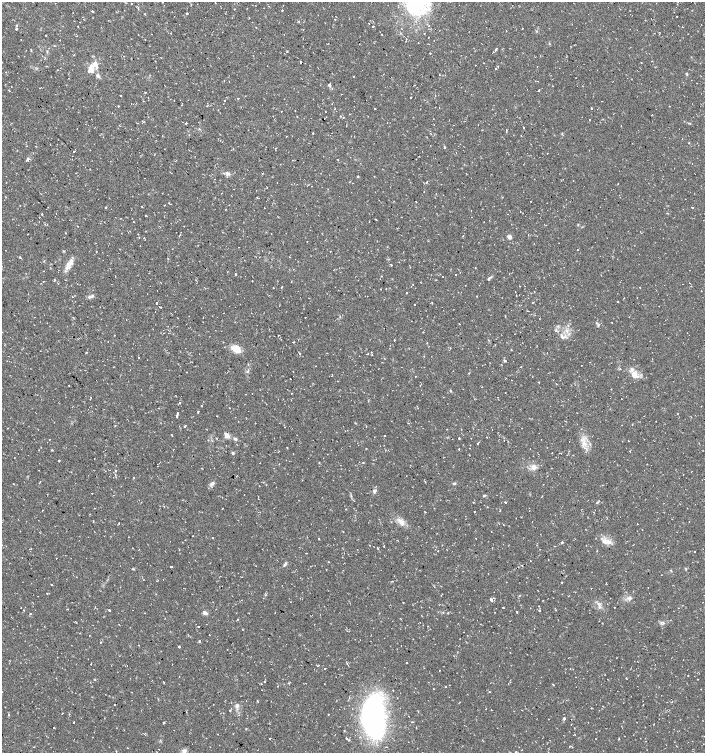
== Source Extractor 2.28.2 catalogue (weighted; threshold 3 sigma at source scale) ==
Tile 11 of 4 x 4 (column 3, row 3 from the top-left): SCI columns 3044-4448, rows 1501-3001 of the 6025 x 6006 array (HDU 1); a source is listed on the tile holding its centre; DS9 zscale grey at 2 x 2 block average (1 PNG px = mean of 2 x 2 image px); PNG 707 x 755 px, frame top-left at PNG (2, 2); no overlay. Shown black and unused: <1% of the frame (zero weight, under 2 of 3 exposures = <1% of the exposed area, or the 3 px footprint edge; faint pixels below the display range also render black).
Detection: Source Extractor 2.28.2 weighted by HDU 2 'WHT'; one run over the whole footprint, this tile lists its part. Background 0.0323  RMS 0.004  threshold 0.018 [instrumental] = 3 sigma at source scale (4.5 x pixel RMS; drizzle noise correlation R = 1.50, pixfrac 1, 0.0396/0.0396 arcsec/px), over >= 5 px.
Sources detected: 335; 1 inside a brighter object's white glare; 49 cosmic-ray / hot-pixel residue — not listed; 4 inside a brighter listed object's ellipse — not listed separately; the other 281 listed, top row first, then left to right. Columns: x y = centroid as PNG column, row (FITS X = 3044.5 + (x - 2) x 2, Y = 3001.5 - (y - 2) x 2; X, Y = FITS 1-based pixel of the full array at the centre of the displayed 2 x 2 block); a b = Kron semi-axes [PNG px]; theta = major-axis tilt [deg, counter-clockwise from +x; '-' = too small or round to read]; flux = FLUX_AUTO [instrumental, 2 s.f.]
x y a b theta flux
131 4 2 2 - 0.53
235 9 2 2 - 0.37
282 10 2 2 - 2.7
92 11 2 2 - 1.8
187 13 2 2 - 12
412 15 3 2 - 0.81
335 19 2 2 - 0.93
369 23 2 2 - 1.5
373 26 2 2 - 5.8
682 27 2 2 - 11
16 29 3 2 - 2
46 35 2 2 - 0.44
21 40 2 2 - 0.78
145 40 2 2 - 0.38
496 49 2 2 - 3.6
31 50 3 2 - 0.54
47 51 3 2 - 0.68
287 51 2 2 - 0.67
430 53 2 2 - 0.89
74 55 2 2 - 2.1
42 56 2 2 - 0.24
300 62 2 2 - 2.9
641 63 2 2 - 0.82
46 66 2 2 - 0.75
537 66 2 2 - 0.41
495 69 2 2 - 2
57 70 2 2 - 0.53
90 70 12 8 43 7
439 74 2 2 - 0.68
686 74 4 3 - 0.85
98 76 6 4 -48 2.3
354 76 2 2 - 0.62
329 85 6 3 -87 1.3
539 90 2 2 - 4.4
145 92 2 2 - 1.1
341 94 2 2 - 0.94
121 95 2 2 - 0.5
593 96 2 2 - 0.32
148 98 2 2 - 0.46
238 98 2 2 - 5.5
410 98 2 2 - 1.4
174 100 2 2 - 0.51
188 100 2 2 - 0.29
118 106 2 2 - 0.63
591 108 2 2 - 1.8
374 109 2 2 - 1
295 110 2 2 - 0.68
281 111 2 2 - 0.96
112 113 2 2 - 0.36
273 116 2 2 - 0.24
343 118 2 2 - 2.1
590 119 2 2 - 1.2
137 123 2 2 - 0.35
186 123 2 2 - 1.4
523 127 2 2 - 1.9
199 129 2 2 - 0.57
313 133 2 2 - 0.76
562 133 3 2 - 0.68
682 138 2 2 - 0.37
689 142 2 2 - 0.5
444 147 3 2 - 0.86
74 151 2 2 - 59
547 153 2 2 - 1.4
337 159 2 2 - 0.57
28 160 2 2 - 67
292 160 3 2 - 0.41
303 162 2 2 - 0.48
76 173 2 2 - 0.48
227 173 6 4 -28 2.7
262 173 2 2 - 0.63
358 176 2 2 - 1.3
426 182 2 2 - 1.3
618 184 2 2 - 0.38
620 197 2 2 - 0.3
415 201 2 2 - 0.64
170 204 3 2 - 0.85
20 205 2 2 - 0.64
142 206 2 2 - 2.5
692 207 2 2 - 1.5
106 208 3 2 - 0.5
264 208 2 2 - 0.28
225 209 2 2 - 0.39
520 211 2 2 - 0.48
41 214 2 2 - 1.7
146 215 3 2 - 0.5
133 221 2 2 - 0.43
184 226 2 2 - 0.28
65 233 2 2 - 0.55
180 235 5 2 - 0.62
463 236 2 2 - 0.53
509 237 3 2 - 9
139 238 2 2 - 0.55
307 241 2 2 - 0.38
428 241 2 2 - 0.4
63 251 2 2 - 1
96 252 2 2 - 0.37
20 257 2 2 - 0.75
289 257 2 2 - 0.27
391 265 2 2 - 3.1
68 266 14 6 56 7.7
236 274 2 2 - 2.9
456 275 2 2 - 3.2
443 277 2 2 - 1.7
489 279 5 3 - 1.3
54 280 2 2 - 0.96
43 281 2 2 - 0.92
252 281 2 2 - 0.55
161 282 2 2 - 0.52
520 286 2 2 - 0.35
273 287 2 2 - 0.53
282 287 2 2 - 1.1
386 288 2 2 - 0.32
407 292 2 2 - 3.8
515 292 2 2 - 0.58
92 296 6 4 43 1.9
477 296 2 2 - 1.9
72 297 2 2 - 0.24
617 301 2 2 - 1
157 303 2 2 - 5
432 303 2 2 - 0.48
535 315 2 2 - 0.37
612 323 2 2 - 0.47
459 324 2 2 - 0.53
598 325 5 3 - 1.4
115 335 2 2 - 0.4
562 337 6 4 -57 2.3
394 340 3 2 - 0.59
293 342 2 2 - 0.57
236 349 12 8 -36 11
86 352 2 2 - 2.6
300 353 3 2 - 1.1
368 354 2 2 - 1.6
372 355 2 2 - 0.5
139 357 2 2 - 0.67
384 358 2 2 - 0.3
505 361 2 2 - 4.2
581 365 2 2 - 0.65
247 371 3 3 - 1
187 372 2 2 - 0.35
469 373 3 2 - 0.43
635 375 10 7 -60 8.4
415 376 2 2 - 0.48
290 379 2 2 - 1.6
539 383 2 2 - 2
556 384 2 2 - 0.39
69 385 2 2 - 2
450 391 4 2 - 0.77
291 393 2 2 - 0.97
505 393 2 2 - 0.37
91 397 2 2 - 0.66
180 403 3 2 - 0.94
177 412 2 2 - 2.3
198 412 2 2 - 1.5
678 413 2 2 - 0.44
177 416 2 2 - 4.1
115 425 3 2 - 0.43
184 426 2 2 - 3.2
206 429 2 2 - 0.38
446 429 2 2 - 0.33
172 435 3 2 - 0.47
227 435 7 4 -52 5.2
384 436 2 2 - 1.7
487 437 2 2 - 0.98
459 438 2 2 - 3
49 439 2 2 - 0.98
217 439 3 2 - 0.64
235 439 5 3 - 2
208 440 2 2 - 0.45
504 440 2 2 - 1
569 442 2 2 - 0.27
583 443 4 2 - 1.4
478 444 2 2 - 1.6
287 448 2 2 - 0.62
366 448 2 2 - 0.39
469 448 2 2 - 0.27
459 449 2 2 - 2.9
530 449 2 2 - 0.42
586 449 7 3 -52 2.3
630 451 2 2 - 0.64
233 453 3 3 - 1.5
59 460 2 2 - 0.69
363 463 2 2 - 0.86
157 466 2 2 - 0.68
534 467 8 7 - 5.2
116 471 2 2 - 1.3
236 476 2 2 - 0.37
40 481 2 2 - 1.2
212 483 7 4 27 2.4
454 483 5 3 - 1.2
13 484 2 2 - 0.33
374 491 6 4 63 2.1
92 493 2 2 - 1
484 495 5 2 - 0.93
505 502 2 2 - 2.3
42 511 2 2 - 0.47
425 512 2 2 - 0.44
238 520 2 2 - 0.39
689 521 2 2 - 0.56
401 522 12 6 -49 6.3
119 524 2 2 - 1.3
637 524 2 2 - 1
343 531 2 2 - 0.41
193 536 2 2 - 0.28
213 538 2 2 - 3.7
475 538 2 2 - 0.55
397 540 2 2 - 0.35
562 542 2 2 - 1.8
608 542 8 6 -4 5
378 548 4 2 - 0.6
179 549 2 2 - 0.37
438 551 2 2 - 0.47
56 558 2 2 - 1.1
530 561 2 2 - 0.4
285 564 7 3 59 1.6
171 566 2 2 - 1
133 569 3 2 - 0.69
686 569 5 2 - 0.73
671 570 3 2 - 0.64
562 582 3 2 - 0.54
51 585 2 2 - 0.62
120 587 2 2 - 0.32
648 587 2 2 - 0.35
47 593 2 2 - 0.49
629 598 7 4 1 2.8
491 600 3 2 - 31
543 600 2 2 - 0.34
213 602 2 2 - 0.3
503 607 2 2 - 1.1
599 607 5 2 - 1.4
614 607 2 2 - 0.28
109 610 2 2 - 7.7
555 610 2 2 - 0.86
539 611 2 2 - 20
275 612 2 2 - 0.57
495 612 2 2 - 0.41
517 612 2 2 - 1.4
205 613 6 4 -26 2.9
31 614 2 2 - 0.91
237 619 3 2 - 0.59
602 623 2 2 - 0.4
243 630 3 2 - 0.39
90 635 2 2 - 0.69
199 641 5 2 - 0.62
100 642 2 2 - 1.4
179 647 3 2 - 1
227 649 2 2 - 0.4
407 663 2 2 - 1.1
324 669 2 2 - 1.3
439 670 2 2 - 1.3
179 676 2 2 - 0.31
94 679 4 2 - 0.56
698 679 2 2 - 1.1
264 682 2 2 - 1.2
261 684 2 2 - 1.5
277 686 2 2 - 0.53
2 692 2 2 - 0.33
490 692 2 2 - 0.35
257 701 2 2 - 2.6
115 704 2 2 - 0.91
237 706 5 4 - 3.3
486 709 2 2 - 0.34
491 710 2 2 - 0.51
230 711 2 2 - 1.5
62 713 2 2 - 0.54
276 714 2 2 - 0.33
9 715 3 2 - 0.67
564 718 3 3 - 1.4
372 721 33 19 -80 270
74 722 2 2 - 3.8
412 722 3 2 - 0.58
164 723 2 2 - 0.89
53 727 2 2 - 0.44
246 729 2 2 - 0.51
218 734 2 2 - 0.57
270 738 2 2 - 2.6
347 739 5 2 - 1.3
619 739 2 2 - 0.37
645 741 2 2 - 0.41
116 751 3 2 - 0.43
184 751 7 6 - 3.9
516 752 3 2 - 0.42
Isophote crosses this tile's border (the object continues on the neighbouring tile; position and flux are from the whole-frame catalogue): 3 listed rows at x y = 2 692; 184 751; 516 752
Diffuse or blended objects may show on this block-average render without a row.